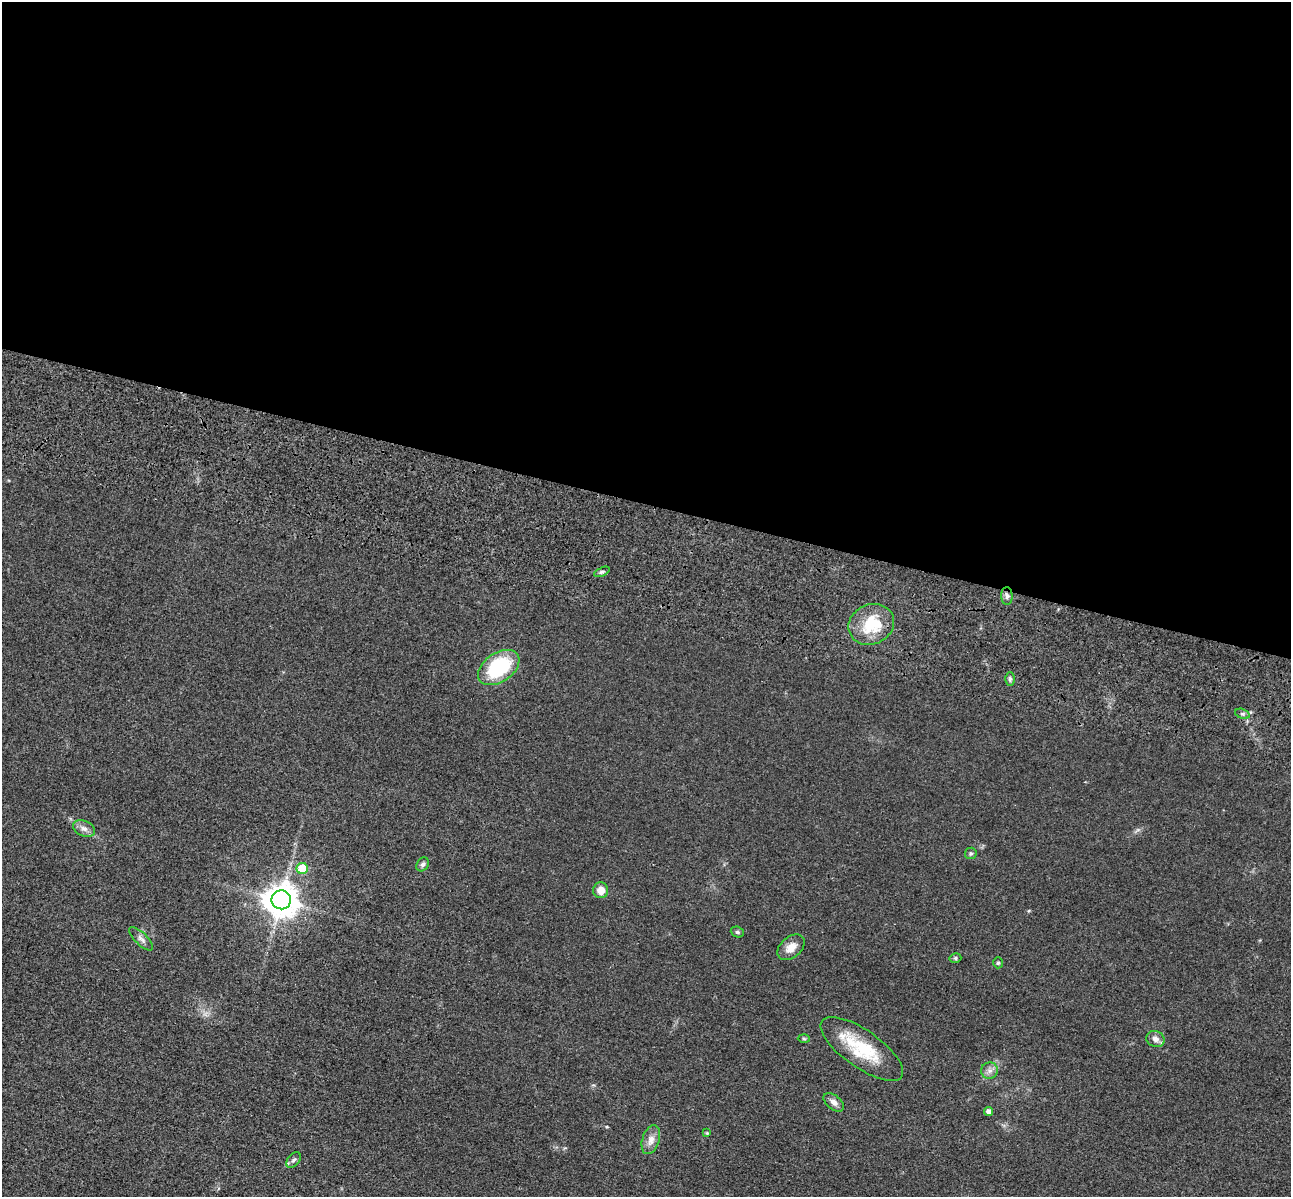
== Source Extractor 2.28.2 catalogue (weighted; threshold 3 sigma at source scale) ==
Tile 3 of 4 x 4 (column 3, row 1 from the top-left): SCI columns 2751-4039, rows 3980-5174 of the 5350 x 5365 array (HDU 1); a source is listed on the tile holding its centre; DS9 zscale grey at full resolution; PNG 1293 x 1199 px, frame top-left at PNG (2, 2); each listed source drawn as its Kron ellipse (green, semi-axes under 4 px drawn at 4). Shown black and unused: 42% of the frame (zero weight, under 3 of 4 exposures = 9% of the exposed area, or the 3 px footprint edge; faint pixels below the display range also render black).
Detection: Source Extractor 2.28.2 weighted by HDU 2 'WHT'; one run over the whole footprint, this tile lists its part. Background 0.0484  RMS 0.0086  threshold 0.0389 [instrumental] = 3 sigma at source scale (4.5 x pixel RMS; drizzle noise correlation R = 1.50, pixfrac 1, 0.05/0.05 arcsec/px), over >= 5 px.
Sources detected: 26; all 26 listed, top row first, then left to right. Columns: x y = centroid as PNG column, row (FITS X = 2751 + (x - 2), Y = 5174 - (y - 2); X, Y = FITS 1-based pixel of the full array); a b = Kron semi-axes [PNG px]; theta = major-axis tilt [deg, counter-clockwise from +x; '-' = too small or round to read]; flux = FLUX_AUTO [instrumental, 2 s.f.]
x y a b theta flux
602 572 8 4 25 1.8
1007 596 9 5 -89 2.7
871 624 23 20 24 34
499 668 23 14 34 63
1010 679 7 5 89 1.7
1242 714 7 4 -19 1.9
84 829 11 7 -25 4.4
971 853 6 6 - 1.5
423 864 7 5 56 2.2
302 868 5 5 - 26
601 890 8 7 - 8
281 900 10 9 - 1600
737 932 7 5 -20 1.4
141 939 15 6 -44 3.7
791 947 15 10 40 8.5
955 958 6 4 15 1.4
998 963 5 4 - 1.2
804 1039 6 4 -2 1.1
1155 1039 9 8 - 4.3
862 1049 48 18 -35 44
990 1070 8 8 - 4
834 1102 12 7 -39 4.4
989 1111 4 4 - 4
707 1133 4 4 - 0.8
651 1140 15 8 72 6.8
294 1160 9 5 50 2.1